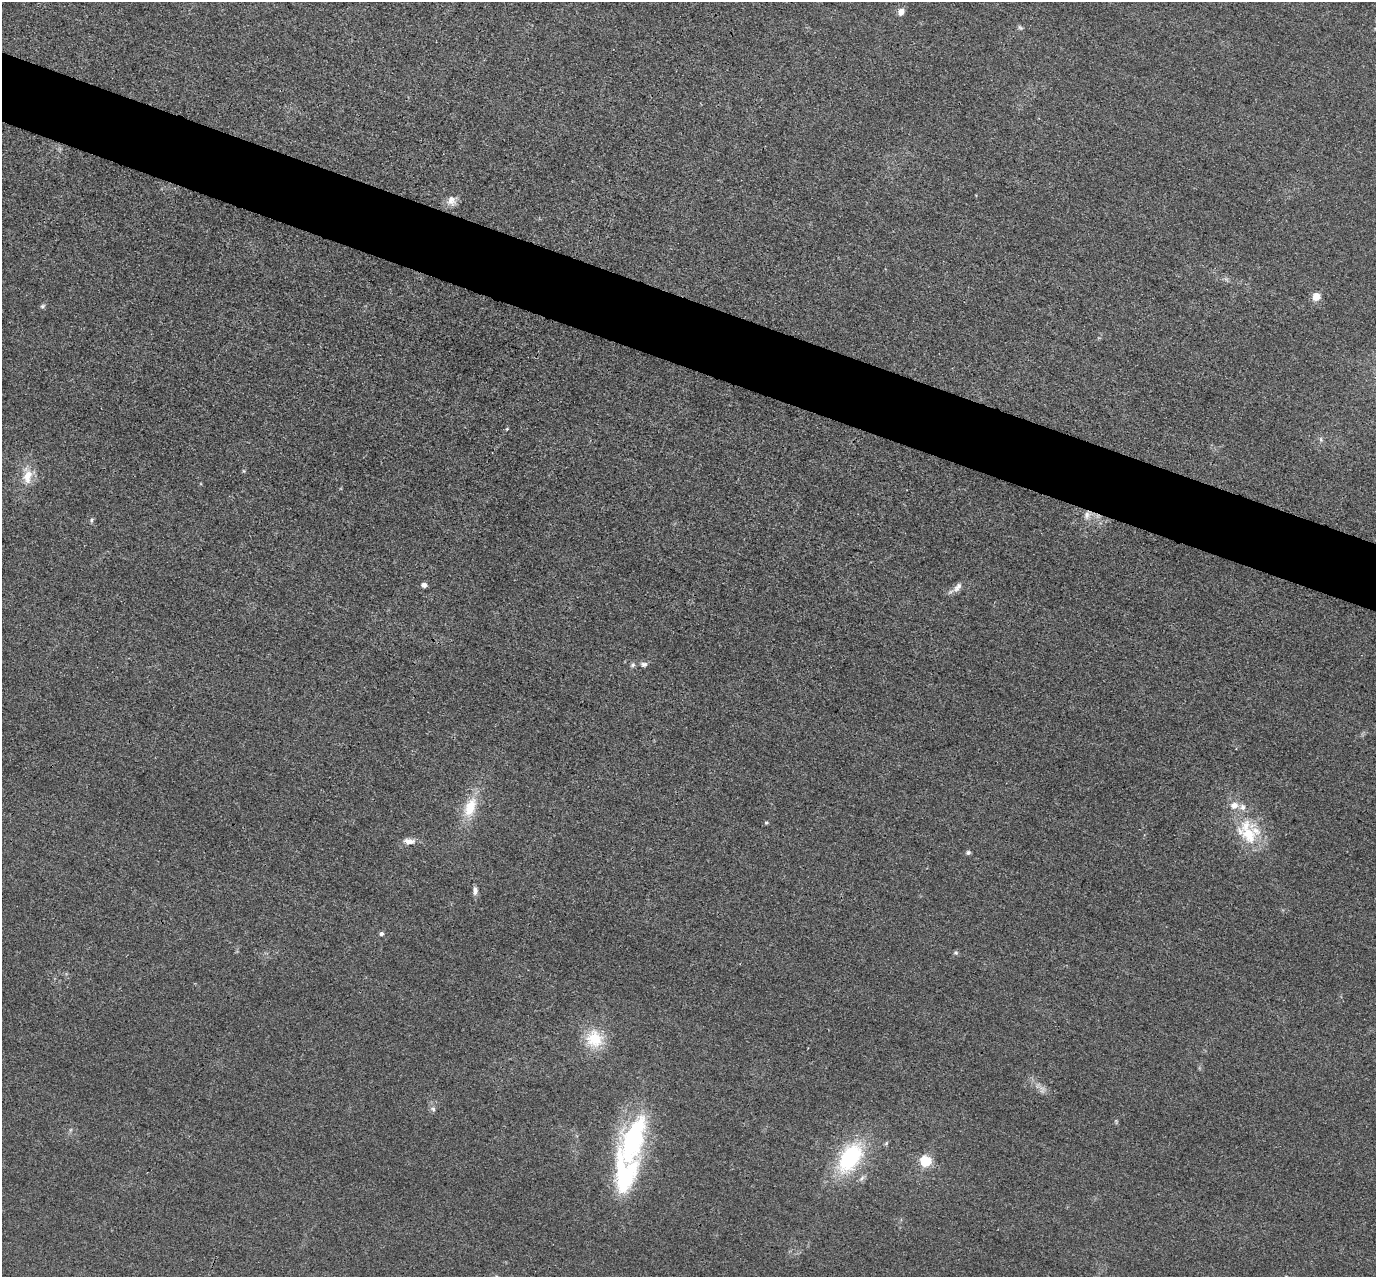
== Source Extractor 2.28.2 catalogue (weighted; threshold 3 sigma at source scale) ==
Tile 11 of 4 x 4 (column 3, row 3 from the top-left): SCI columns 2755-4128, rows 1553-2827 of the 5509 x 5524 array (HDU 1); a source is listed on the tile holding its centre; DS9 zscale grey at full resolution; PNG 1378 x 1279 px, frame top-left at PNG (2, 2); no overlay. Shown black and unused: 5% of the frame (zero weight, under 3 of 4 exposures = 1% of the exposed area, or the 3 px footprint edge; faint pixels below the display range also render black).
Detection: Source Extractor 2.28.2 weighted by HDU 2 'WHT'; one run over the whole footprint, this tile lists its part. Background 0.028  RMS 0.0044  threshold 0.02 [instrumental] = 3 sigma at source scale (4.5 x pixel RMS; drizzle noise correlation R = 1.50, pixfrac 1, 0.05/0.05 arcsec/px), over >= 5 px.
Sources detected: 37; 1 inside a brighter object's white glare — not listed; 3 inside a brighter listed object's ellipse — not listed separately; the other 33 listed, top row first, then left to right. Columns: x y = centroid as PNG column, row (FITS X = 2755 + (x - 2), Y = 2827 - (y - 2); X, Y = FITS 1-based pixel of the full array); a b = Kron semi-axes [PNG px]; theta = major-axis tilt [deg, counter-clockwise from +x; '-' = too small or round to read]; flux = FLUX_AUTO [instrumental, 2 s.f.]
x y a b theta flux
901 12 9 7 55 2.7
1020 28 8 5 -47 0.85
451 200 13 12 - 3.7
1316 297 5 5 - 14
42 306 7 5 27 0.88
507 429 5 4 - 0.48
1321 439 8 5 -72 1
244 471 6 3 -71 0.51
27 476 26 13 90 8.2
1087 515 12 8 75 2.9
92 520 7 5 59 0.78
424 585 7 6 - 1.5
958 587 15 8 52 2.8
644 664 9 6 -1 1.5
633 665 8 5 41 1.1
470 807 31 15 70 13
766 823 5 4 - 0.61
1249 835 37 25 -51 23
409 841 15 8 -3 3.5
968 853 6 5 - 0.98
475 891 12 6 -88 2
381 934 5 5 - 1.3
956 953 6 6 - 0.84
594 1039 22 20 -54 16
1042 1091 8 3 22 1
433 1109 7 6 - 1.3
70 1130 6 4 71 0.71
886 1143 6 5 - 0.67
850 1158 32 19 57 46
926 1161 5 5 - 46
625 1173 75 34 85 64
862 1178 12 5 55 1.5
496 1276 6 4 0 0.55
Overlapping masked pixels (flux is a lower limit): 1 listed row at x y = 1087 515
Isophote crosses this tile's border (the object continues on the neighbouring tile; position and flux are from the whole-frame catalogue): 1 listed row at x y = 496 1276